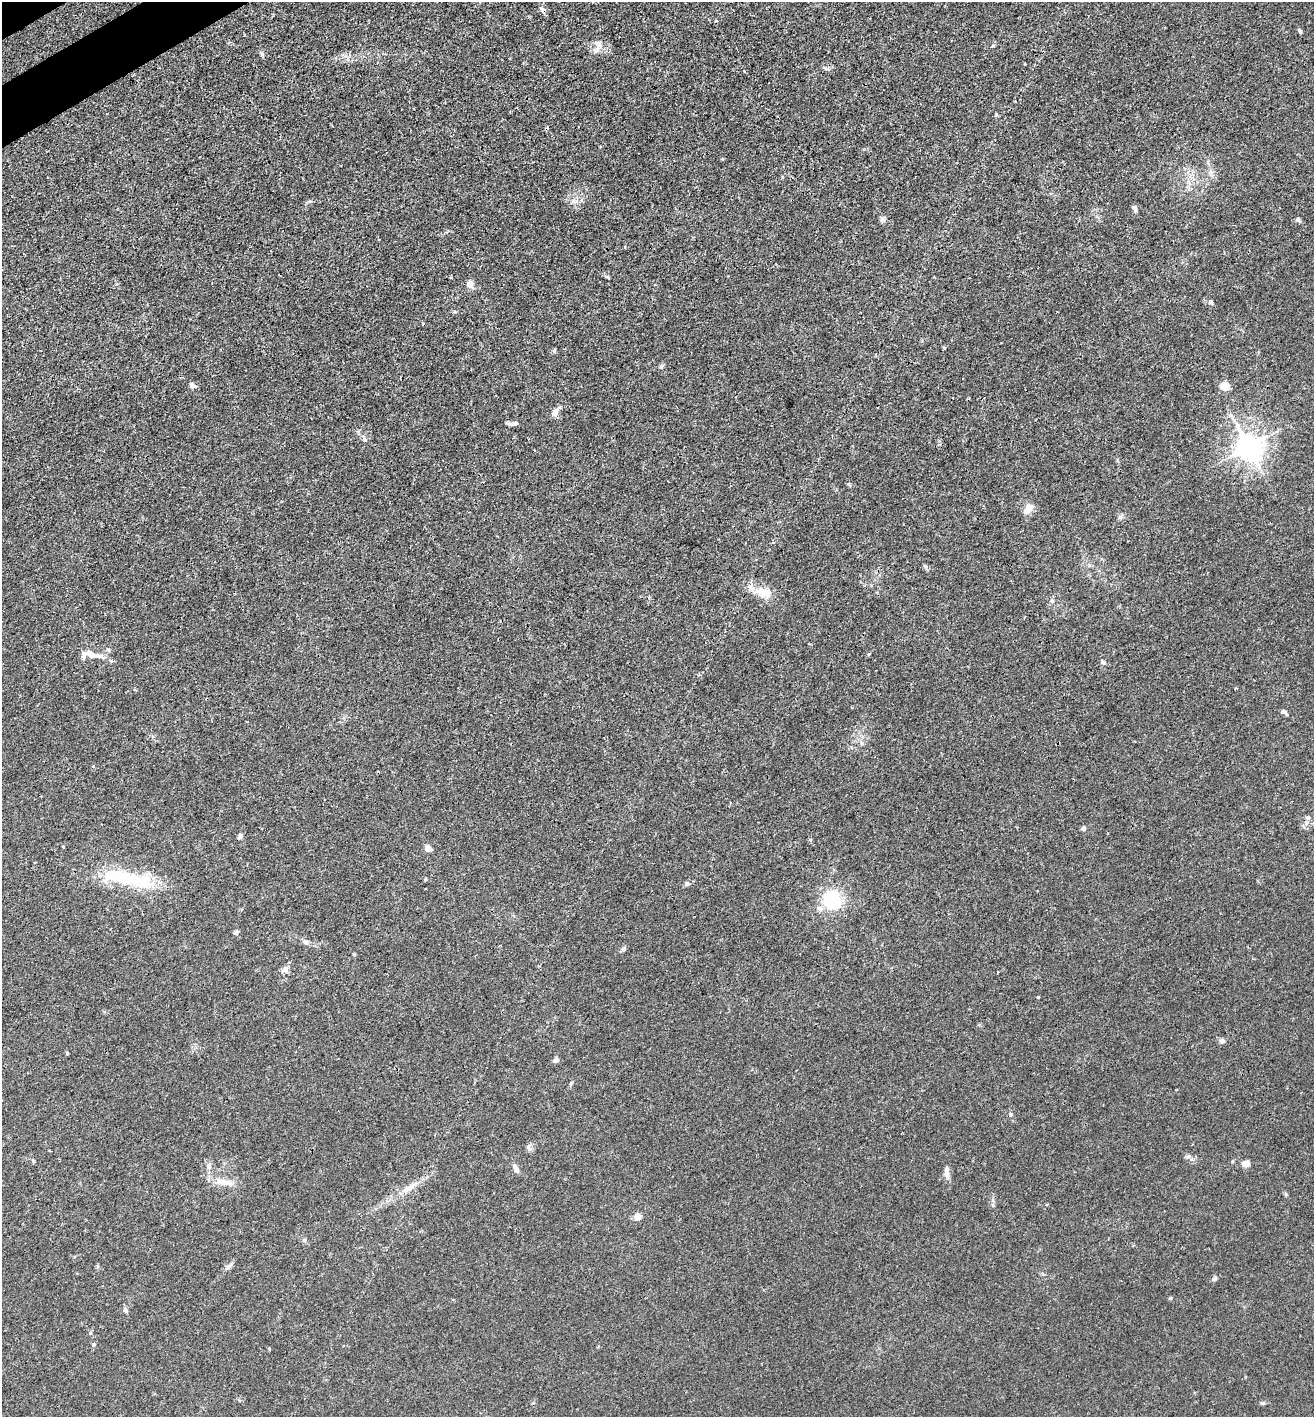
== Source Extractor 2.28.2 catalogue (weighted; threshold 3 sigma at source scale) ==
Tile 11 of 4 x 4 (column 3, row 3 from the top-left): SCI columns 2823-4134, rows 1497-2911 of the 5777 x 5823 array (HDU 1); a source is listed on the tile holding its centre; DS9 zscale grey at full resolution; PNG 1316 x 1419 px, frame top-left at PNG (2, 2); no overlay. Shown black and unused: <1% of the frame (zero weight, under 3 of 4 exposures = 7% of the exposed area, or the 3 px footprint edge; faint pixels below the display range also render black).
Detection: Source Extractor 2.28.2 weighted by HDU 2 'WHT'; one run over the whole footprint, this tile lists its part. Background 0.027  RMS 0.003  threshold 0.0137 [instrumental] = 3 sigma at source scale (4.5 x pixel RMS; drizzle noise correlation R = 1.50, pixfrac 1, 0.05/0.05 arcsec/px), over >= 5 px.
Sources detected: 61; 1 inside a brighter object's white glare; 3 cosmic-ray / hot-pixel residue — not listed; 1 inside a brighter listed object's ellipse — not listed separately; the other 56 listed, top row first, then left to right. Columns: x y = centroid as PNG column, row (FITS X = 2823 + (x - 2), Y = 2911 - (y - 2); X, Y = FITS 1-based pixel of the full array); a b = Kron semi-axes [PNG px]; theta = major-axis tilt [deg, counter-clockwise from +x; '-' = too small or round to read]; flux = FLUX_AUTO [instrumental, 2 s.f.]
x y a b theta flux
1300 31 6 4 -58 0.53
993 46 5 3 - 0.3
597 49 11 3 61 0.92
826 69 7 4 -20 0.54
1135 208 9 5 -62 0.78
882 219 7 6 - 0.78
1298 220 6 5 - 0.71
470 284 9 7 -80 1.9
1210 302 7 5 -17 0.55
944 348 4 3 - 0.4
554 351 5 5 - 0.41
192 385 8 6 -40 0.81
1225 386 5 5 - 13
555 413 8 6 66 2
511 424 14 4 -8 0.89
364 439 6 4 -88 0.5
1248 446 8 8 - 330
1028 509 15 8 54 2.5
1121 517 7 4 -89 0.59
764 592 23 10 -17 5.3
91 654 17 8 -24 2.9
869 654 5 3 - 0.39
1103 662 7 5 -49 0.58
1284 712 8 5 -20 0.78
1308 817 6 5 - 0.57
1083 828 4 4 - 1.4
240 836 8 5 61 0.7
810 840 5 4 - 0.48
428 848 9 7 -51 1.4
122 877 53 14 -11 21
687 883 7 5 -67 0.49
832 900 24 20 84 15
236 932 5 5 - 1
306 942 8 7 - 0.9
354 954 4 4 - 0.32
285 970 7 7 - 1.6
1038 997 4 3 - 0.24
1222 1041 7 6 - 0.97
67 1053 5 3 - 0.28
555 1060 7 6 - 0.81
1011 1115 6 5 - 0.55
528 1148 10 4 -51 0.67
1246 1163 8 6 9 2.3
209 1166 9 7 -87 1.2
516 1169 10 6 -68 1.4
947 1175 13 7 -74 1.5
223 1182 25 8 -12 4
407 1189 14 8 30 2.3
638 1217 4 4 - 5.4
304 1240 5 5 - 0.49
228 1268 10 5 53 0.9
1214 1279 8 5 41 0.59
1171 1298 5 3 - 0.31
126 1310 6 5 - 0.61
94 1344 5 5 - 0.55
1262 1403 6 5 - 0.45
Unlisted compact peaks at least as high as the median listed source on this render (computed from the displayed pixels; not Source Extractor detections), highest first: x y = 262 54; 573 201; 996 115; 624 949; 1189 1156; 849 484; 1286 1194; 993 1205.